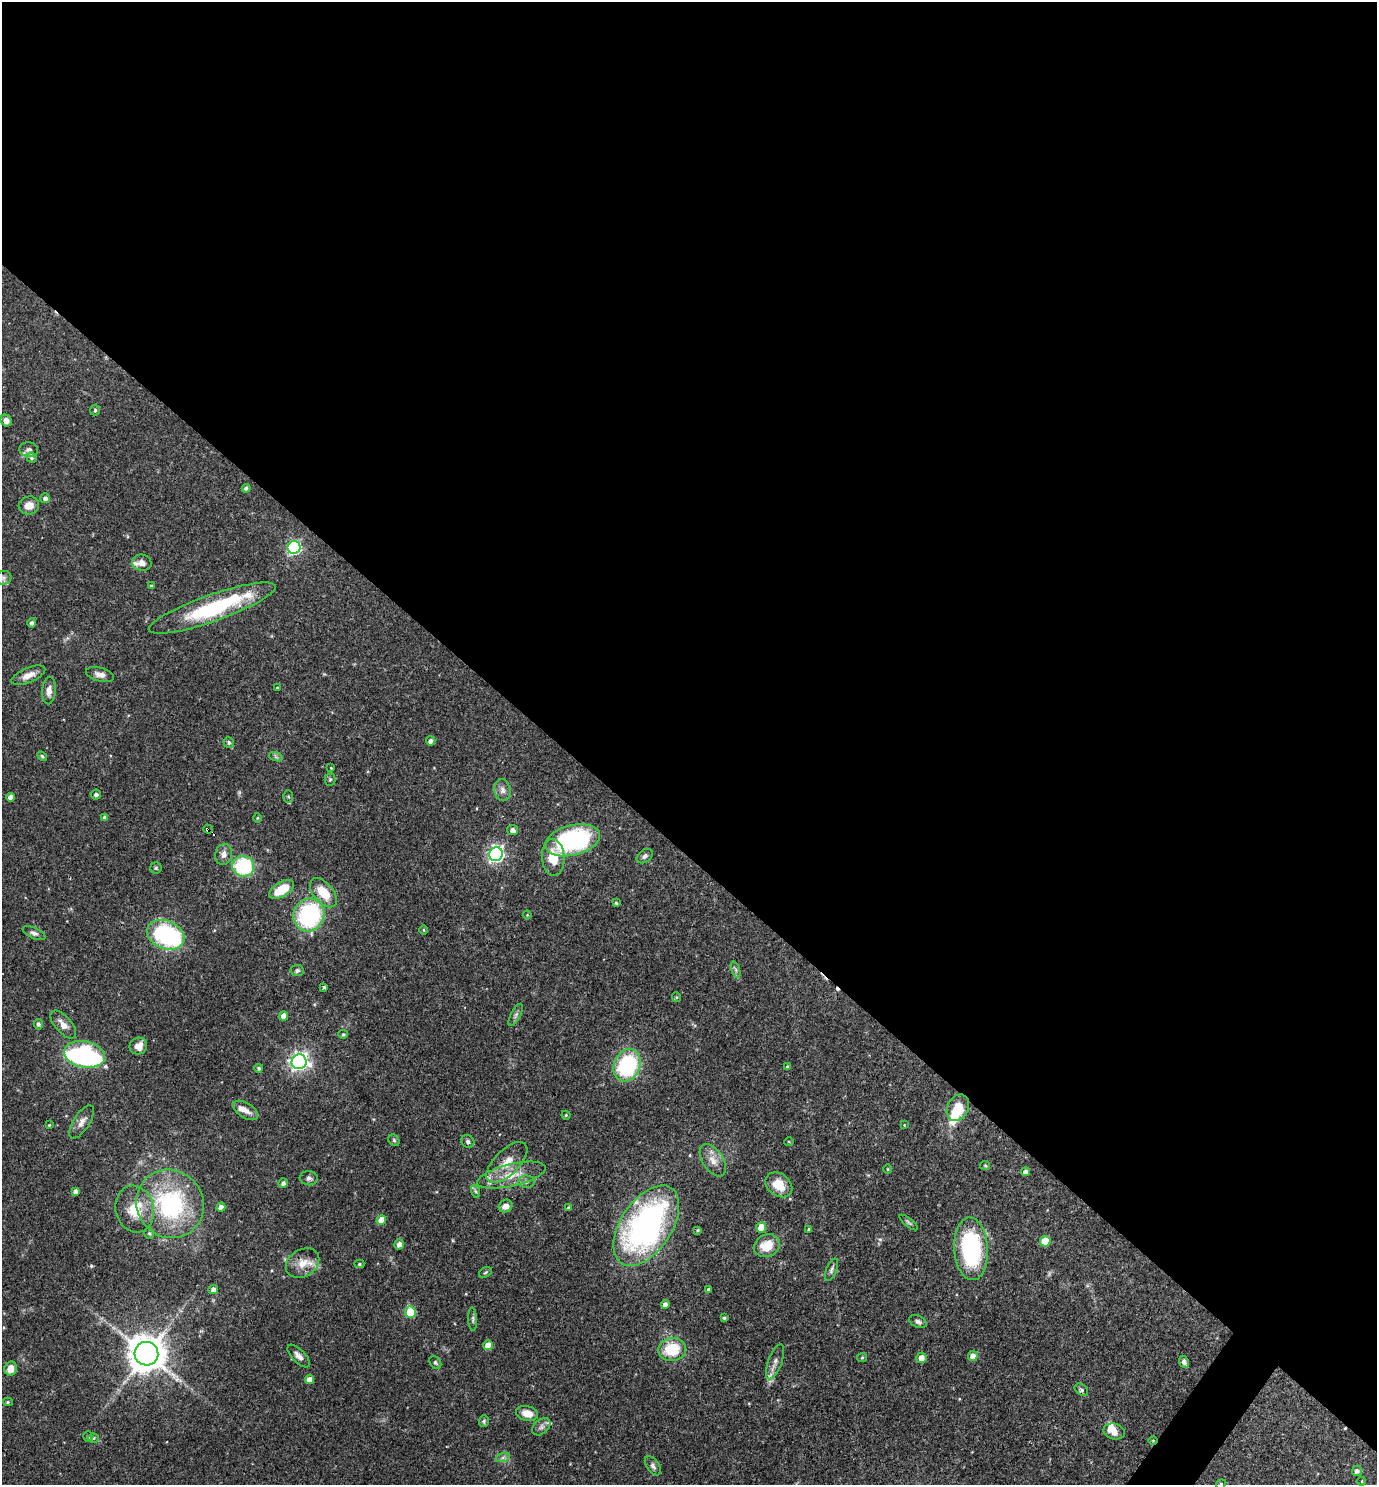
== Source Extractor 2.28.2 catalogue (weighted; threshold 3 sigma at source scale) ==
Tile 3 of 4 x 4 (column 3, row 1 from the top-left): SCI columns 2898-4272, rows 4451-5933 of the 5936 x 5933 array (HDU 1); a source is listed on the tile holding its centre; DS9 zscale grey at full resolution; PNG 1379 x 1487 px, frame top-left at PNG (2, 2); each listed source drawn as its Kron ellipse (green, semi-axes under 4 px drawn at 4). Shown black and unused: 58% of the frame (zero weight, under 3 of 4 exposures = <1% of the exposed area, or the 3 px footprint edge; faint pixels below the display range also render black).
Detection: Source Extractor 2.28.2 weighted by HDU 2 'WHT'; one run over the whole footprint, this tile lists its part. Background 0.0527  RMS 0.0031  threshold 0.0142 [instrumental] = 3 sigma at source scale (4.5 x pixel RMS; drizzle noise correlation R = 1.50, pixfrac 1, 0.05/0.05 arcsec/px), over >= 5 px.
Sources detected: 147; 3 inside a brighter object's white glare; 3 cosmic-ray / hot-pixel residue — neither listed nor drawn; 6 inside a brighter listed object's ellipse — not listed separately; the other 135 listed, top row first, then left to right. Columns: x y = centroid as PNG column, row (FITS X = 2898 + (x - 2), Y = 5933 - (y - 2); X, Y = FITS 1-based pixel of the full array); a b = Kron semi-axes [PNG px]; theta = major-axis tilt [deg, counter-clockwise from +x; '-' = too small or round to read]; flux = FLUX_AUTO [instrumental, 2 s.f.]
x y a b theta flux
95 410 5 5 - 0.49
6 421 6 5 - 1.3
29 450 9 7 -6 1.1
32 458 5 5 - 0.71
246 488 4 4 - 0.74
45 498 5 5 - 0.97
29 505 10 9 - 3
294 547 6 6 - 51
142 563 10 8 -14 1.8
3 578 8 7 - 1
151 586 4 3 - 0.33
212 608 67 13 19 31
32 623 5 4 - 0.73
100 674 14 7 -15 1.7
28 675 18 7 23 2.8
277 688 3 2 - 0.28
49 690 14 6 86 1.9
431 741 5 4 - 1.3
229 742 5 5 - 0.7
42 756 6 3 -45 0.4
276 757 7 4 -19 0.62
331 768 3 3 - 0.24
330 779 6 5 - 0.52
502 790 11 8 -79 1.7
96 795 5 5 - 0.87
288 796 6 5 - 0.52
10 797 4 4 - 1.8
105 818 4 4 - 0.96
257 818 5 3 - 0.29
208 829 5 3 - 1.7
512 830 5 5 - 1.5
573 840 28 15 14 46
224 854 10 8 77 1.8
496 854 7 6 - 93
645 856 9 6 35 0.89
553 858 19 11 -85 6.9
243 866 11 10 - 22
156 868 5 5 - 0.46
282 889 14 7 31 7.8
323 893 17 10 -49 7.3
616 903 4 3 - 0.42
309 915 17 15 62 36
527 915 4 4 - 0.27
424 930 5 3 - 0.29
34 933 12 5 -24 1.1
166 935 19 14 -24 37
297 970 6 5 - 0.66
736 970 9 4 -71 0.72
324 987 4 4 - 0.48
676 997 5 4 - 0.34
516 1015 12 5 62 0.91
284 1016 4 4 - 2.5
38 1024 5 4 - 0.88
63 1025 17 8 -49 2.6
343 1034 5 4 - 0.37
138 1046 9 8 - 3.2
85 1054 21 13 -11 68
299 1062 7 7 - 130
627 1065 17 13 66 31
787 1067 4 3 - 0.33
259 1068 4 4 - 0.58
958 1108 14 10 64 7.8
246 1110 14 7 -32 2.2
566 1115 4 4 - 0.34
82 1122 19 8 57 2.1
49 1125 4 4 - 0.39
904 1125 3 3 - 0.23
394 1140 6 5 - 0.55
468 1141 7 6 - 0.85
789 1141 5 3 - 0.28
713 1160 18 10 -57 3.2
507 1162 26 12 45 5.8
985 1165 5 4 - 0.35
888 1169 4 3 - 0.26
1026 1172 4 4 - 1.6
511 1175 35 11 13 7.6
309 1178 9 7 -4 1.1
527 1182 8 6 3 1.1
283 1183 4 4 - 1
779 1185 15 11 -37 5.7
75 1191 4 4 - 1
475 1191 7 4 -70 0.57
170 1204 35 33 -52 42
506 1206 7 6 - 2.2
221 1207 4 4 - 1.9
568 1208 4 3 - 0.48
135 1209 23 19 -76 8.4
381 1220 5 4 - 4
909 1222 11 4 -38 0.62
646 1226 45 25 56 97
761 1227 5 5 - 7.3
809 1229 4 3 - 0.49
698 1230 4 4 - 0.42
149 1233 6 4 -74 0.54
1045 1241 5 5 - 11
399 1244 5 5 - 1.8
767 1246 13 11 25 6.7
971 1249 31 17 -86 40
302 1263 18 13 32 4.6
359 1264 5 4 - 0.55
831 1270 12 5 68 0.98
485 1272 7 5 33 0.51
708 1289 3 3 - 0.5
213 1290 5 4 - 1.5
665 1305 4 4 - 1.8
410 1312 6 5 - 15
724 1318 4 3 - 0.57
473 1319 12 4 -87 0.7
918 1322 9 6 -25 0.96
488 1345 5 4 - 3.8
672 1350 14 11 7 11
146 1354 12 11 - 690
299 1356 14 6 -45 1.8
973 1356 5 5 - 2.6
862 1357 5 4 - 0.34
921 1358 5 5 - 2.5
435 1362 7 5 -50 0.54
775 1362 18 7 69 2
1184 1362 6 4 -66 1.3
11 1369 7 6 - 3
309 1380 4 4 - 2.5
1081 1390 7 5 -40 0.71
8 1402 5 4 - 0.44
527 1413 11 7 -14 3.6
484 1421 6 5 - 0.56
541 1427 10 7 40 1.2
1114 1432 11 8 -14 2.9
88 1437 5 4 - 0.48
93 1438 5 5 - 0.5
1153 1440 5 3 - 0.29
503 1457 7 4 19 0.78
653 1466 11 6 -54 1.1
1357 1471 5 5 - 0.93
1362 1481 4 2 - 0.2
1221 1484 5 4 - 0.67
Overlapping masked pixels (flux is a lower limit): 2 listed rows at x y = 208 829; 1153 1440
Isophote crosses this tile's border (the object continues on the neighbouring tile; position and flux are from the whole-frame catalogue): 1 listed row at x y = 1221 1484